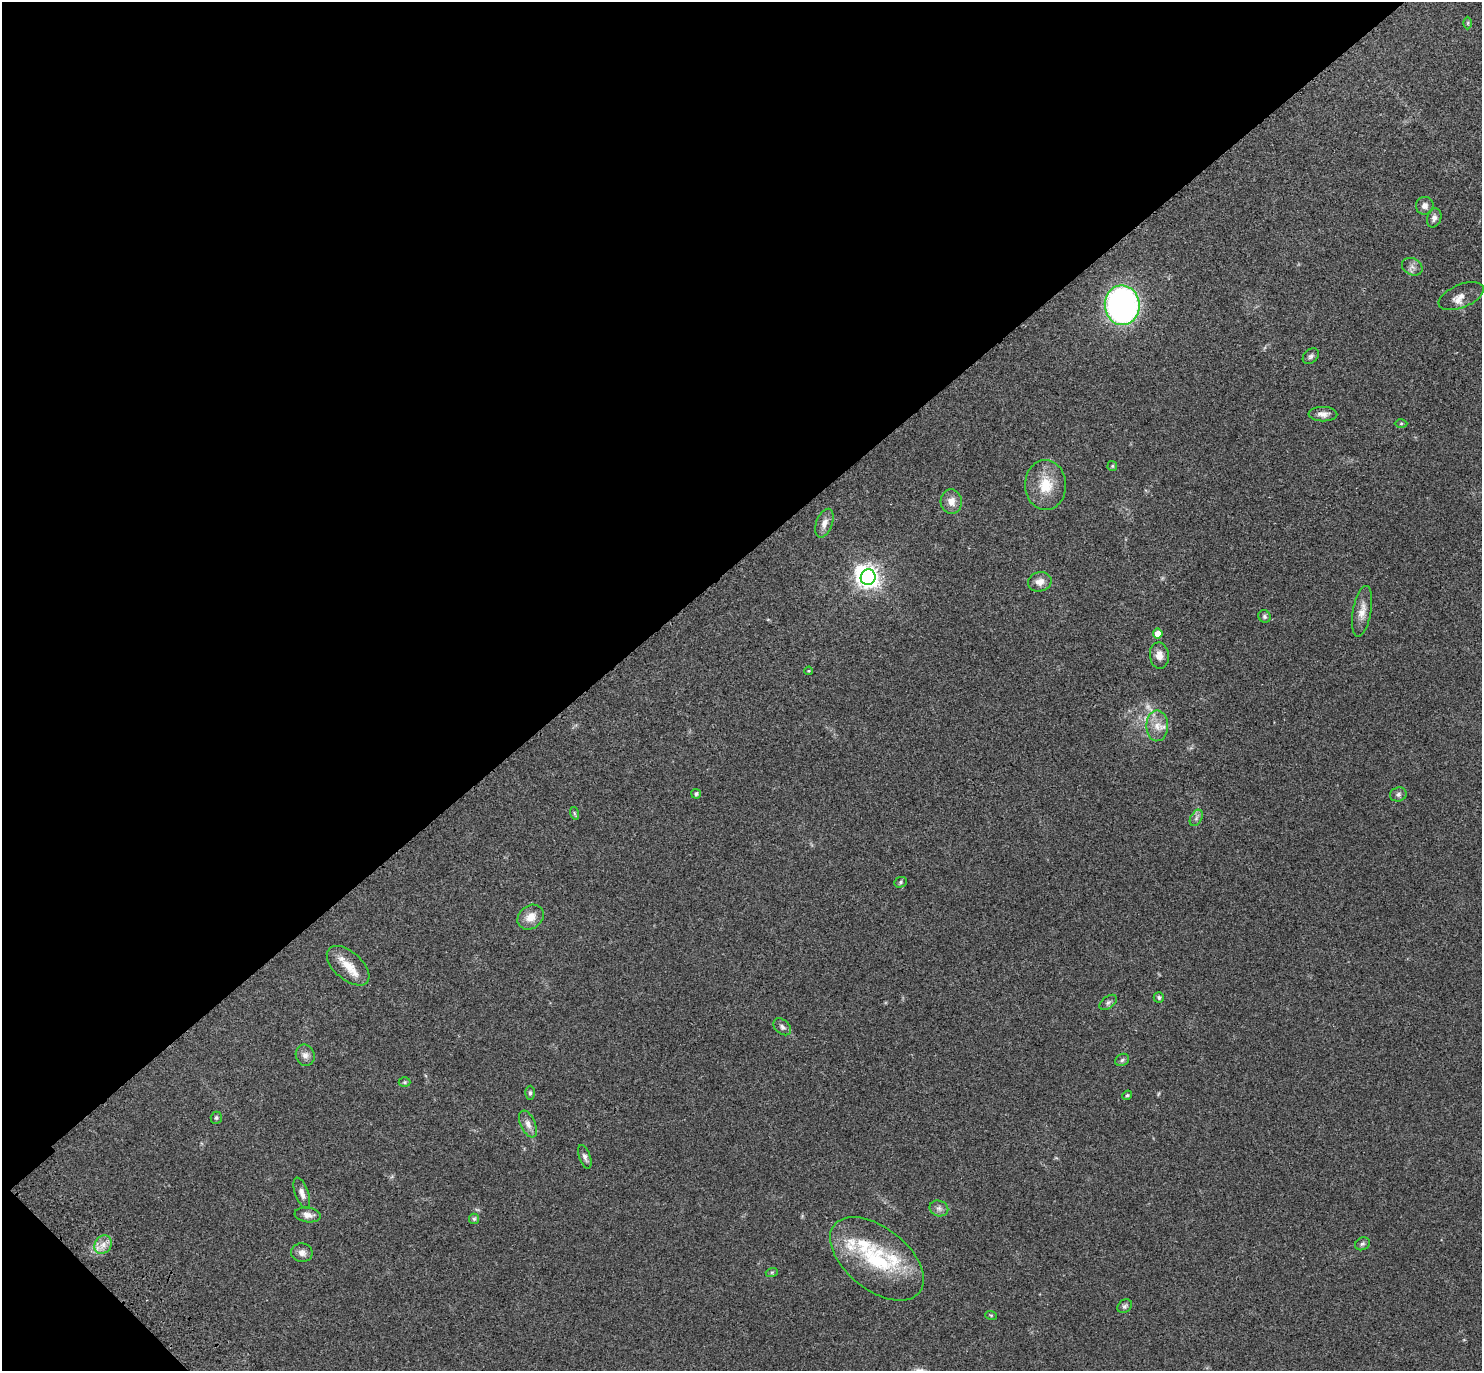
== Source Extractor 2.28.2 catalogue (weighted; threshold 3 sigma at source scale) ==
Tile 5 of 4 x 4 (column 1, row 2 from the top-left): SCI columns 97-1576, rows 2983-4351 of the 6116 x 6106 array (HDU 1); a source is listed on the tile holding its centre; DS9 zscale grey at full resolution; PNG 1484 x 1373 px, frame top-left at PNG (2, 2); each listed source drawn as its Kron ellipse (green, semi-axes under 4 px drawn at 4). Shown black and unused: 42% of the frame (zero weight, under 3 of 4 exposures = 6% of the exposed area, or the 3 px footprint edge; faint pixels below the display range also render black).
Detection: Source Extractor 2.28.2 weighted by HDU 2 'WHT'; one run over the whole footprint, this tile lists its part. Background 0.0515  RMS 0.0053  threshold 0.0238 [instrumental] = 3 sigma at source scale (4.5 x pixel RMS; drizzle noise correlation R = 1.50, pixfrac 1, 0.05/0.05 arcsec/px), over >= 5 px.
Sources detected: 58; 2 too faint to see at this stretch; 1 inside a brighter object's white glare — neither listed nor drawn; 5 inside a brighter listed object's ellipse — not listed separately; the other 50 listed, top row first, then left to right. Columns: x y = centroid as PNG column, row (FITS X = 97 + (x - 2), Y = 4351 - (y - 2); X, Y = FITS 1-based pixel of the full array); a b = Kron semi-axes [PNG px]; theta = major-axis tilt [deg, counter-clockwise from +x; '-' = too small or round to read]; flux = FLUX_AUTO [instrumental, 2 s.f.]
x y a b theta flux
1468 23 6 4 89 0.66
1425 206 9 9 - 2.4
1434 218 10 7 74 2
1412 267 11 8 -27 2.3
1461 296 24 11 22 4.4
1122 305 20 17 -86 170
1311 356 9 6 43 1.4
1323 414 14 7 -1 3
1401 423 6 4 1 0.59
1112 466 5 5 - 0.58
1046 485 25 20 -89 14
951 501 12 10 -84 4.5
824 523 15 8 70 3.9
868 577 8 7 - 360
1040 582 12 9 13 4.1
1362 611 26 9 80 5.4
1264 616 6 6 - 1.1
1158 634 5 4 - 5.7
1159 656 13 9 -83 4.3
809 671 4 3 - 0.55
1157 726 15 11 -90 5.6
696 794 5 5 - 1.2
1398 794 8 7 - 1.5
574 813 6 4 -72 0.74
1196 818 9 5 61 1.7
900 882 6 5 - 0.77
531 917 14 11 37 6.1
348 966 25 14 -41 9.6
1159 998 5 5 - 0.97
1108 1002 10 6 37 1.4
782 1027 10 7 -41 1.7
305 1055 11 9 -70 2.6
1122 1060 7 5 30 1.1
404 1082 6 5 - 0.74
530 1093 7 5 90 1
1127 1095 5 4 - 0.71
216 1118 6 5 - 0.87
528 1124 14 7 -66 3.3
585 1157 12 5 -71 1.8
302 1193 16 6 -70 3.2
939 1208 9 7 -21 2
308 1215 13 7 -8 3.4
474 1219 5 5 - 0.94
1362 1244 8 6 31 1.1
103 1245 10 8 56 3.8
302 1253 11 9 -10 2.8
877 1259 54 31 -38 44
772 1272 6 4 18 0.73
1125 1306 8 6 40 1.3
991 1315 6 3 -19 0.54
Overlapping masked pixels (flux is a lower limit): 1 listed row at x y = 348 966